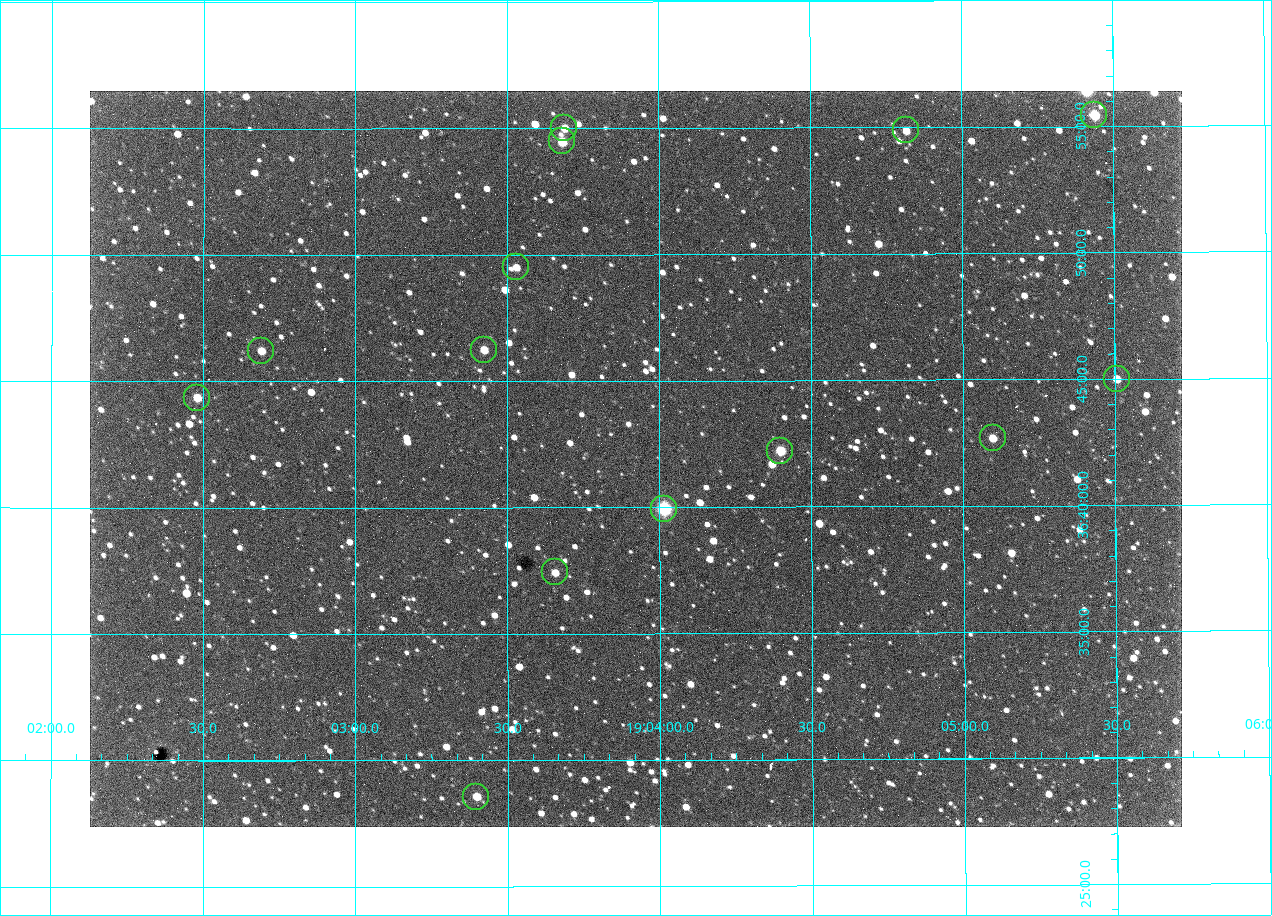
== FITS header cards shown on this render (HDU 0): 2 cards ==
NAXIS1  =                 1092 /fastest changing axis
NAXIS2  =                  736 /next to fastest changing axis

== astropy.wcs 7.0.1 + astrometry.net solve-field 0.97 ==
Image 1092 x 736 px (HDU 0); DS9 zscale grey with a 90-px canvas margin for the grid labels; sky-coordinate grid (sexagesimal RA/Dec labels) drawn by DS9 from the SOLVED WCS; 14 Tycho-2 reference stars matched to detected sources circled (green)
Header WCS: none
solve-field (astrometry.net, Tycho-2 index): SOLVED blind (the file carries no WCS)
Solved WCS: RA---TAN-SIP/DEC--TAN-SIP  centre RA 19:03:55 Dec +36:42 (285.98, +36.70 deg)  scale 2.37 arcsec/px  FOV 43.2' x 29.1'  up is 0 deg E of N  parity flipped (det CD > 0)
(file carries no celestial WCS; the grid is the blind solution)
Tycho-2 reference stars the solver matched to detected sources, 14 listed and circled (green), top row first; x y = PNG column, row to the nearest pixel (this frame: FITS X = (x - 90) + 1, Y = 736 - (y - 91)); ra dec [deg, ICRS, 3 dp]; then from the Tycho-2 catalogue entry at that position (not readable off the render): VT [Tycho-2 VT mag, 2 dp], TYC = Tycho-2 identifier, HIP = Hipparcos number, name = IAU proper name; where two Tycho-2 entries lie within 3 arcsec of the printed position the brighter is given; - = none
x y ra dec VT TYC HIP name
1094 115 286.360 +36.924 9.83 2652-14-1 - -
564 128 285.922 +36.917 10.48 2652-1249-1 - -
906 130 286.204 +36.915 10.94 2652-350-1 - -
562 141 285.920 +36.908 9.57 2652-218-1 - -
516 267 285.882 +36.825 10.95 2652-329-1 - -
484 350 285.856 +36.771 11.11 2652-1253-1 - -
261 351 285.672 +36.770 11.14 2651-2527-1 - -
1117 379 286.377 +36.750 10.72 2652-110-1 - -
197 398 285.620 +36.739 11.03 2651-1906-1 - -
993 438 286.274 +36.711 10.88 2652-1070-1 - -
780 451 286.100 +36.704 10.14 2652-1649-1 - -
664 509 286.004 +36.666 8.52 2652-1368-1 - -
555 572 285.914 +36.624 11.11 2652-845-1 - -
476 797 285.849 +36.476 10.21 2652-1424-1 - -